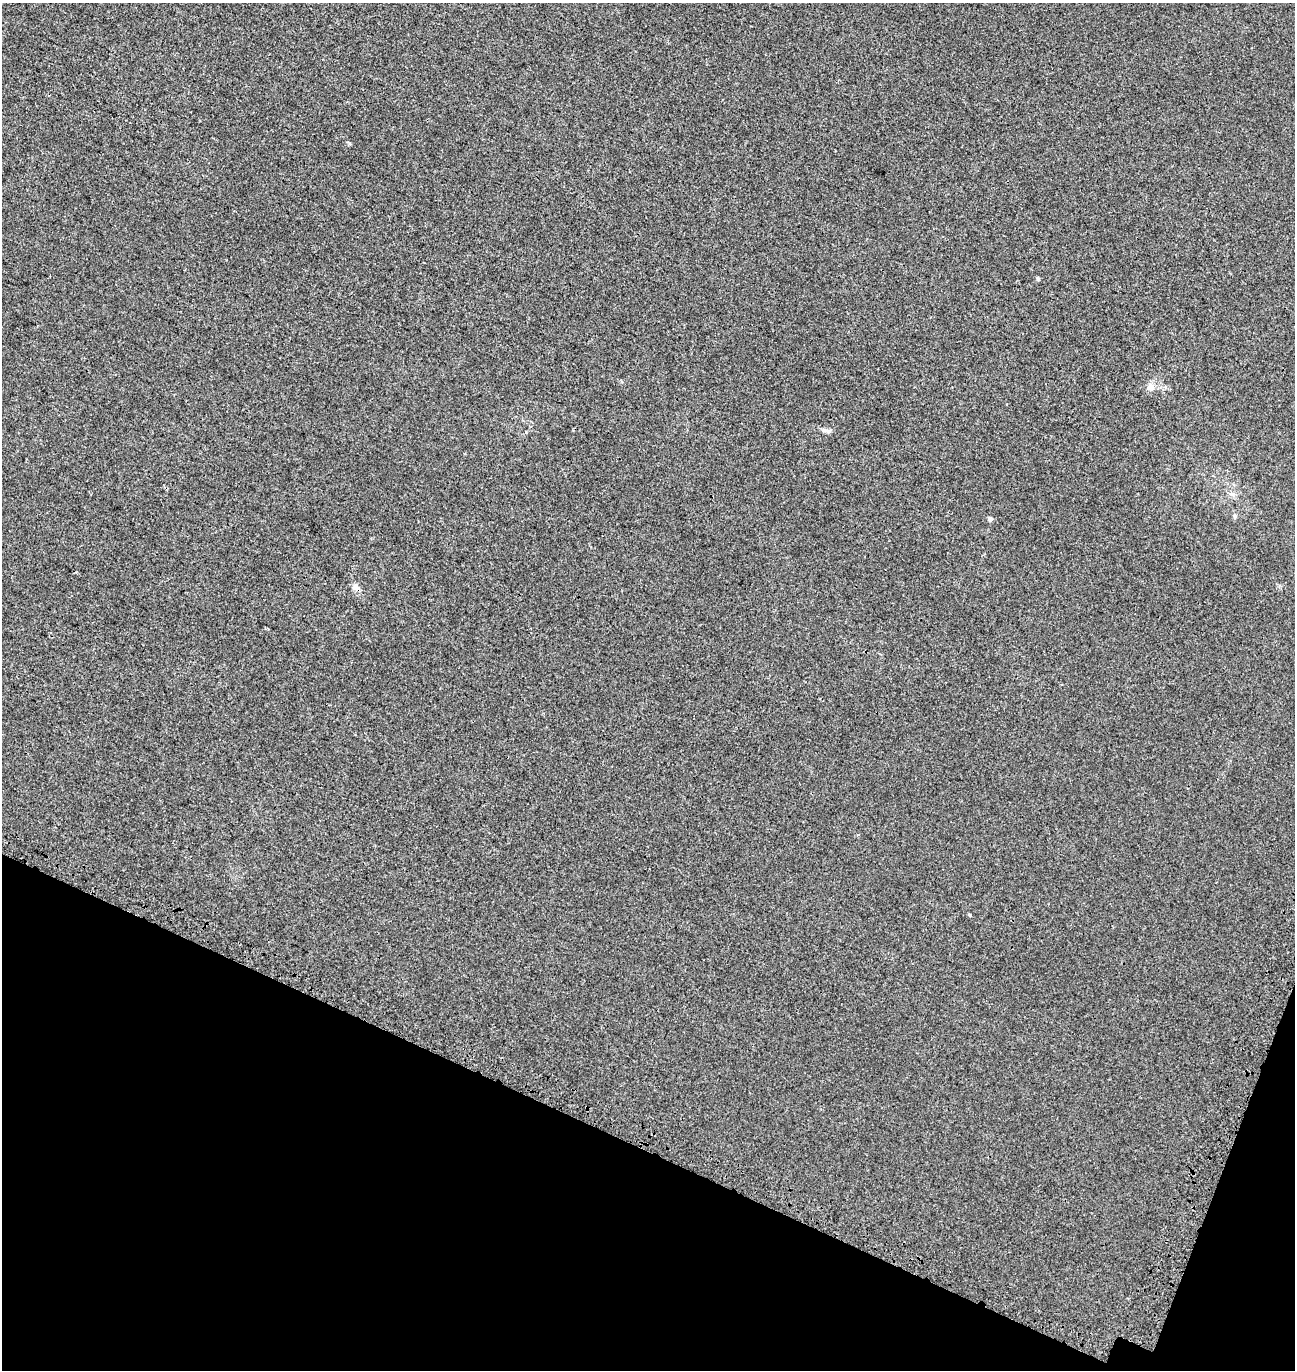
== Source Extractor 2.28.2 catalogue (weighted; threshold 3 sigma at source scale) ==
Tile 15 of 4 x 4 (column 3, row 4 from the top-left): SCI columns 2911-4203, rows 146-1513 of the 5884 x 5755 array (HDU 1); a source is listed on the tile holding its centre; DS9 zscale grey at full resolution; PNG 1297 x 1372 px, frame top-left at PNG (2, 3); no overlay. Shown black and unused: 18% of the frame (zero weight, under 3 of 4 exposures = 9% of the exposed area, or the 3 px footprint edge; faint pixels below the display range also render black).
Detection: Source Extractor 2.28.2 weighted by HDU 2 'WHT'; one run over the whole footprint, this tile lists its part. Background 8.24e-04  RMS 0.0037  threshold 0.0166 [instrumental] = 3 sigma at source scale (4.5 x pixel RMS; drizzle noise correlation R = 1.50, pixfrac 1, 0.0396/0.0396 arcsec/px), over >= 5 px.
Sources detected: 7; all 7 listed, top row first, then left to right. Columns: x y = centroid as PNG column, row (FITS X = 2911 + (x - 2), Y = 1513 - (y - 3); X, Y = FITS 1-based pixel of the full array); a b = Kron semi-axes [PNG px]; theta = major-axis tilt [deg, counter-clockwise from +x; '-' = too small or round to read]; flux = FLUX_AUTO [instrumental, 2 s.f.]
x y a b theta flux
1038 279 4 4 - 0.73
1151 387 11 10 - 2.2
828 431 8 6 13 0.99
1235 516 6 4 -89 0.57
990 519 6 6 - 0.89
355 587 10 7 -67 1.7
969 915 5 4 - 0.37